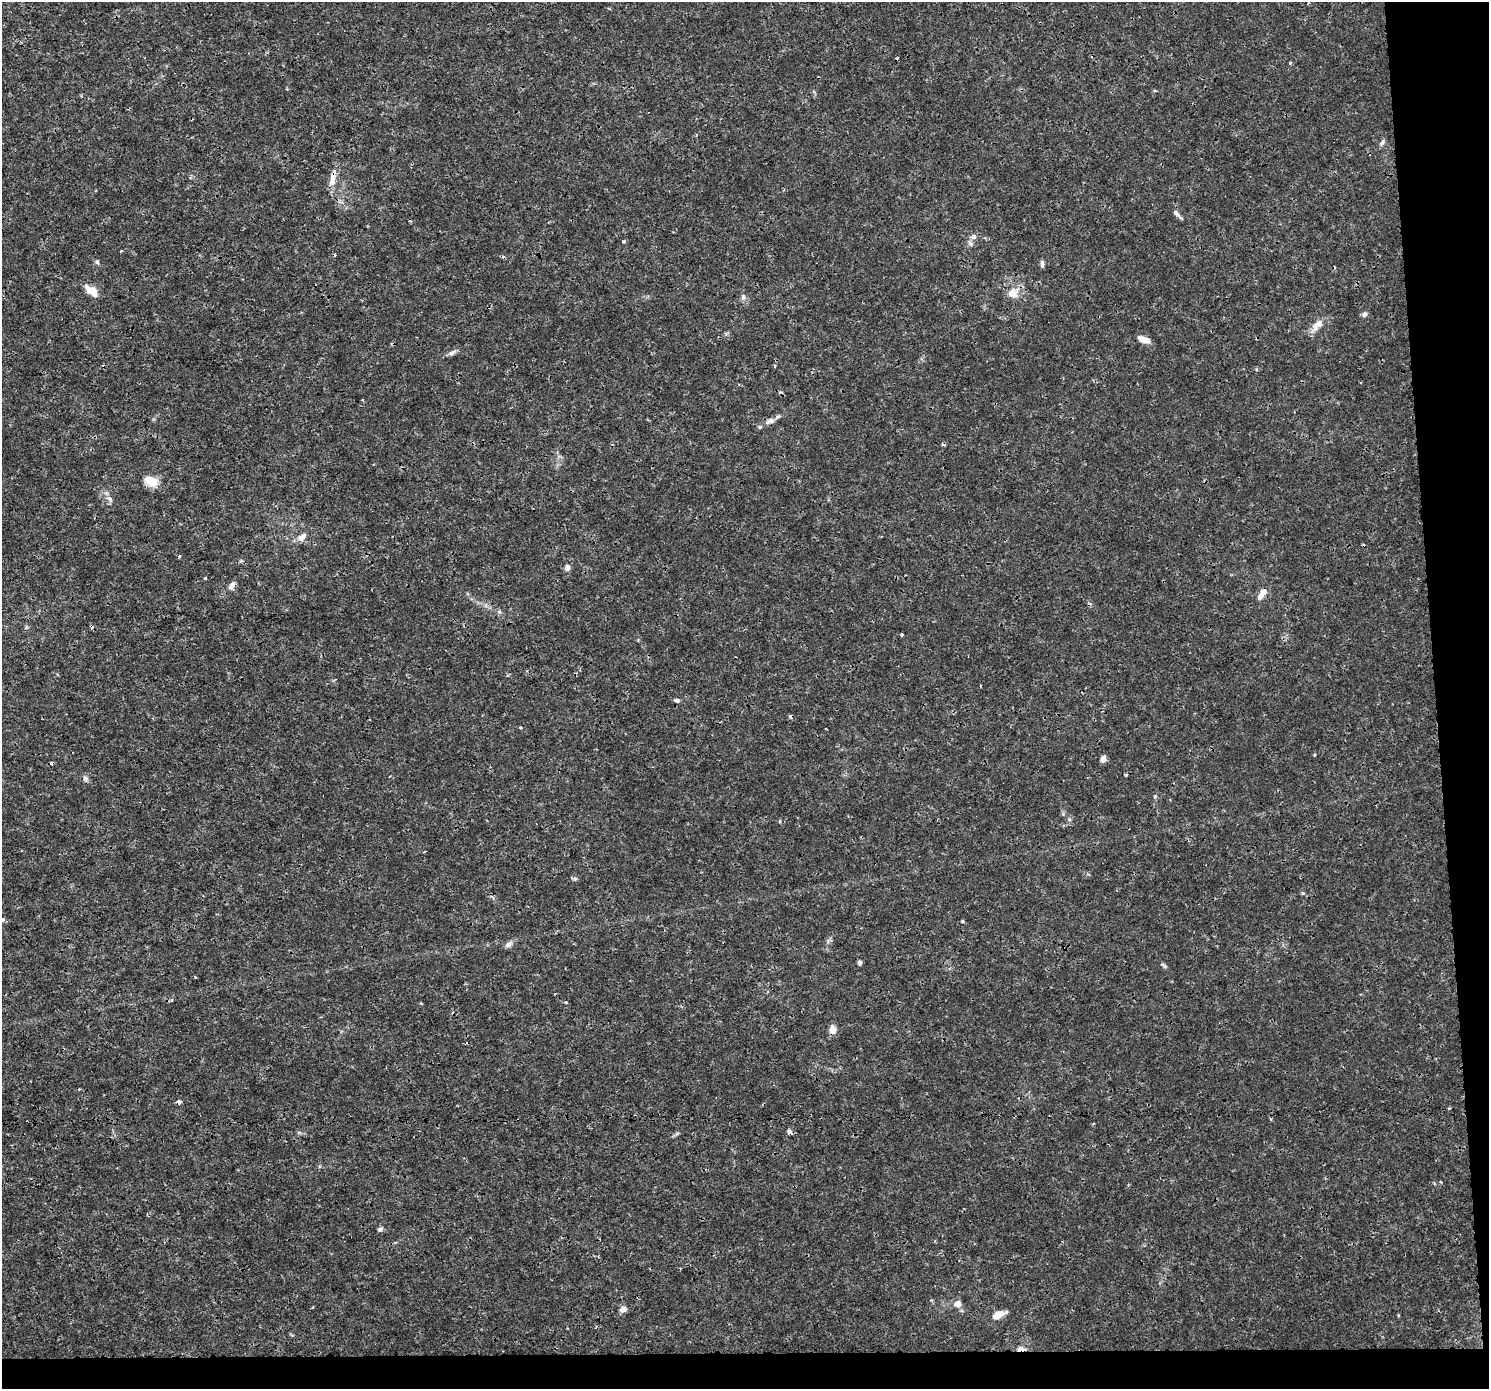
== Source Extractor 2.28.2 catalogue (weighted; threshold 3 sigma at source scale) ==
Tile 9 of 3 x 3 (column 3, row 3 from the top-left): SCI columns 2976-4462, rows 42-1428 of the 4462 x 4206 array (HDU 1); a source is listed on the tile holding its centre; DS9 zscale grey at full resolution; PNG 1491 x 1391 px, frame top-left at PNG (2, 2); no overlay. Shown black and unused: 6% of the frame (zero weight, under 3 of 4 exposures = <1% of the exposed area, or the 3 px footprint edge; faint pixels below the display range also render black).
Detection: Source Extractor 2.28.2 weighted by HDU 2 'WHT'; one run over the whole footprint, this tile lists its part. Background 9.76e-04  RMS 9.7e-04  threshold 0.00438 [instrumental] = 3 sigma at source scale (4.5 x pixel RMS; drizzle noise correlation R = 1.50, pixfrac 1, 0.0396/0.0396 arcsec/px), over >= 5 px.
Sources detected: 61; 8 cosmic-ray / hot-pixel residue — not listed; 3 inside a brighter listed object's ellipse — not listed separately; the other 50 listed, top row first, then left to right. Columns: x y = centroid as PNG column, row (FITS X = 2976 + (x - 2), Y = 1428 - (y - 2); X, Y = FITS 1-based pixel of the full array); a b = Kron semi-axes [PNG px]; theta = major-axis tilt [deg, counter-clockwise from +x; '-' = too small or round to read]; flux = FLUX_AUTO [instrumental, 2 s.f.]
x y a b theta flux
287 89 3 3 - 0.09
1382 142 11 4 55 0.24
333 175 15 8 76 0.72
1177 213 14 5 -44 0.37
973 237 8 7 - 0.36
624 241 5 4 - 0.13
971 244 7 5 48 0.23
97 262 7 4 -46 0.18
1042 264 8 4 -86 0.28
90 290 16 10 -27 1
1013 293 16 14 26 1.2
743 297 7 6 - 0.25
1364 314 6 5 - 0.31
1317 325 21 9 49 0.88
1144 339 14 6 -20 0.79
452 353 12 5 29 0.33
770 421 13 8 19 0.5
151 481 17 10 -20 1.5
110 499 9 6 -45 0.32
302 537 14 8 46 0.66
179 556 4 3 - 0.12
567 568 7 6 - 0.39
205 578 3 3 - 0.1
232 586 10 6 55 0.5
1262 594 17 7 61 0.75
26 627 5 5 - 0.15
902 634 3 3 - 0.18
676 700 7 5 -10 0.2
521 728 4 4 - 0.13
1103 759 6 5 - 0.6
1126 775 5 3 - 0.11
85 778 8 6 -1 0.26
1155 796 5 5 - 0.13
780 821 4 3 - 0.12
574 878 7 4 -19 0.15
3 920 5 4 - 0.25
508 944 10 6 45 0.36
860 962 6 5 - 0.19
1163 965 11 3 -40 0.19
566 1002 4 3 - 0.13
421 1003 4 3 - 0.089
833 1030 8 7 - 0.89
179 1102 4 4 - 0.45
790 1132 7 5 -70 0.27
380 1229 6 5 - 0.29
957 1304 8 8 - 0.62
623 1309 10 7 33 0.53
998 1315 12 6 24 1.5
1398 1315 4 3 - 0.11
1020 1349 10 6 9 0.48
Overlapping masked pixels (flux is a lower limit): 5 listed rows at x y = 333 175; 232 586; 179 1102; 790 1132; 1020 1349
Isophote crosses this tile's border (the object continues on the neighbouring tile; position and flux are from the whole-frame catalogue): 1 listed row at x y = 3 920